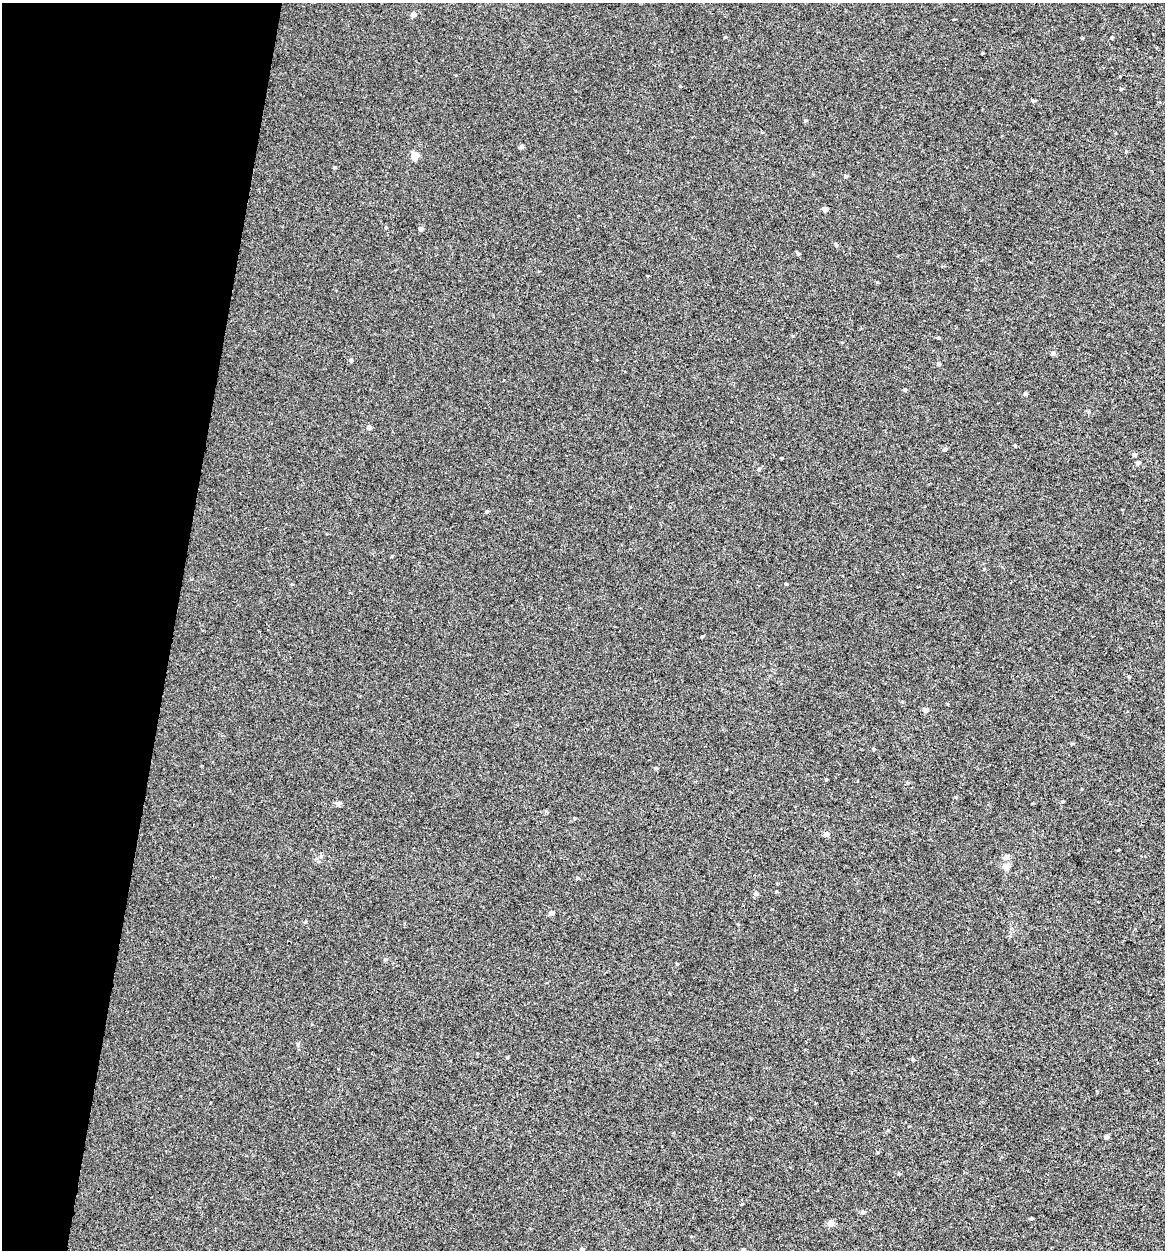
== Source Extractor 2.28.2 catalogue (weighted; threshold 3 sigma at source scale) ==
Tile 9 of 4 x 4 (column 1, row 3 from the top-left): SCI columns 273-1435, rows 1271-2518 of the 5257 x 5027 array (HDU 1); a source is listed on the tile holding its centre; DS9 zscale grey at full resolution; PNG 1167 x 1252 px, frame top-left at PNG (2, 3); no overlay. Shown black and unused: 15% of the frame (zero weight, under 3 of 4 exposures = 4% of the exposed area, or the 3 px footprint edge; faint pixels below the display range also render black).
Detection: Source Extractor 2.28.2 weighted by HDU 2 'WHT'; one run over the whole footprint, this tile lists its part. Background -2.61e-04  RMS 0.0026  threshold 0.0118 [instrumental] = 3 sigma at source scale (4.5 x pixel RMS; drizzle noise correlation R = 1.50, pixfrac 1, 0.0396/0.0396 arcsec/px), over >= 5 px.
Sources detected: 40; all 40 listed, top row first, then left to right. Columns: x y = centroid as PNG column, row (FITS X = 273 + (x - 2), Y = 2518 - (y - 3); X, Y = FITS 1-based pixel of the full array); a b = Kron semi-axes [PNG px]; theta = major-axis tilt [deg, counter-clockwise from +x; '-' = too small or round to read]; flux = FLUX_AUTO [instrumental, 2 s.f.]
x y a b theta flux
413 15 5 5 - 1.2
1112 37 4 3 - 0.25
1033 101 5 4 - 0.32
521 147 5 4 - 0.6
414 156 5 5 - 5.7
334 167 5 3 - 0.24
846 176 5 4 - 0.29
825 209 5 4 - 1
421 229 5 4 - 0.7
836 244 5 4 - 0.31
798 254 5 4 - 0.3
1053 353 6 5 - 0.49
351 360 5 4 - 0.53
939 364 4 4 - 0.35
905 389 4 4 - 0.33
1025 394 4 4 - 0.45
369 428 5 4 - 0.73
945 449 5 5 - 0.48
1134 455 5 4 - 0.57
1138 463 5 5 - 0.49
702 637 5 3 - 0.25
926 710 5 5 - 1.1
873 749 4 3 - 0.22
656 768 4 4 - 0.29
826 834 5 5 - 1
1006 858 8 6 14 0.85
1006 867 8 7 - 1.3
578 878 4 4 - 0.26
756 893 6 5 - 0.68
551 913 5 5 - 0.8
385 959 5 4 - 0.33
677 964 4 4 - 0.2
507 1057 5 3 - 0.22
913 1060 5 3 - 0.26
1106 1137 5 5 - 0.52
863 1212 5 4 - 0.38
1031 1219 5 3 - 0.26
831 1223 7 5 9 1.6
582 1249 4 4 - 0.39
744 1250 4 4 - 0.32
Isophote crosses this tile's border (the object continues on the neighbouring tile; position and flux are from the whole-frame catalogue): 1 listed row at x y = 744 1250
Unlisted compact peaks at least as high as the median listed source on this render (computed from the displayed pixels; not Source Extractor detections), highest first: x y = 1121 89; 877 282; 826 779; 725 37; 487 511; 1015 446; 321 856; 742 1204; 338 804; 899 1174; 956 797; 805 120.